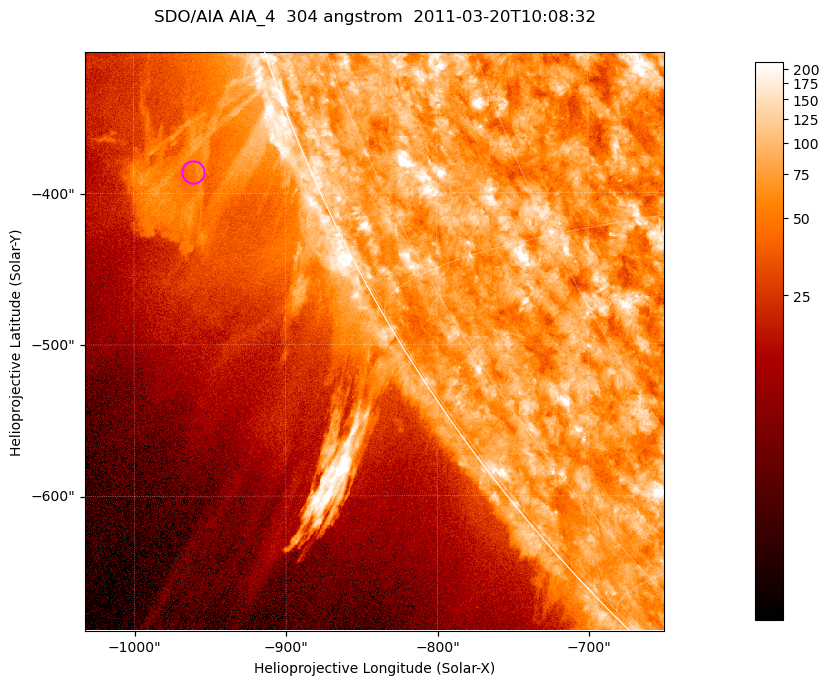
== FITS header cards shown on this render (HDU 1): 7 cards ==
TELESCOP= 'SDO/AIA '           / For AIA: SDO/AIA
INSTRUME= 'AIA_4   '           / For AIA: AIA_ATA1, AIA_ATA2, AIA_ATA3 or AIA_AT
WAVELNTH=                  304 / [angstrom] Wavelength
WAVEUNIT= 'angstrom'           / Wavelength unit: angstrom
DATE-OBS= '2011-03-20T10:08:32.123' / [ISO] Date when observation started; ISO 8
CTYPE1  = 'HPLN-TAN'           / CTYPE1; Typically HPLN
CTYPE2  = 'HPLT-TAN'           / CTYPE2; Typically HPLT

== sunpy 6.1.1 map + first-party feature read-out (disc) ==
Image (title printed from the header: SDO/AIA AIA_4  304 angstrom  2011-03-20T10:08:32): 637 x 637 px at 0.6 arcsec/px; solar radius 964 arcsec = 1606 px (partial field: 2.2% of the solar disc is inside the frame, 43% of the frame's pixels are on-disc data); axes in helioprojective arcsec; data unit not stated in the header (colour bar unlabelled)
Orientation: roll -0.132 deg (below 1 deg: not rotated)
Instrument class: DISC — disc imager (sunpy class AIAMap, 304 A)
Bright regions (active regions / flare kernels): reference = the on-disc median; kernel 5 px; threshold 5 sigma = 115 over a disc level ~73.9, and >= 1.15x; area >= 405 px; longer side >= 8 px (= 4.8 arcsec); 0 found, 0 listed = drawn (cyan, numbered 1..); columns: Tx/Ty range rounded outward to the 2 arcsec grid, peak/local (2 s.f.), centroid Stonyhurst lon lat
Off-limb structures (1.02-1.3 R_sun): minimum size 202 px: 8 found; the strongest spans PA ~110..115 deg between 1.02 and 1.13 R_sun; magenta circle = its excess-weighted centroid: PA ~110 deg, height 1.07 R_sun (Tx ~-960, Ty ~-386 arcsec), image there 1.8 x the reference